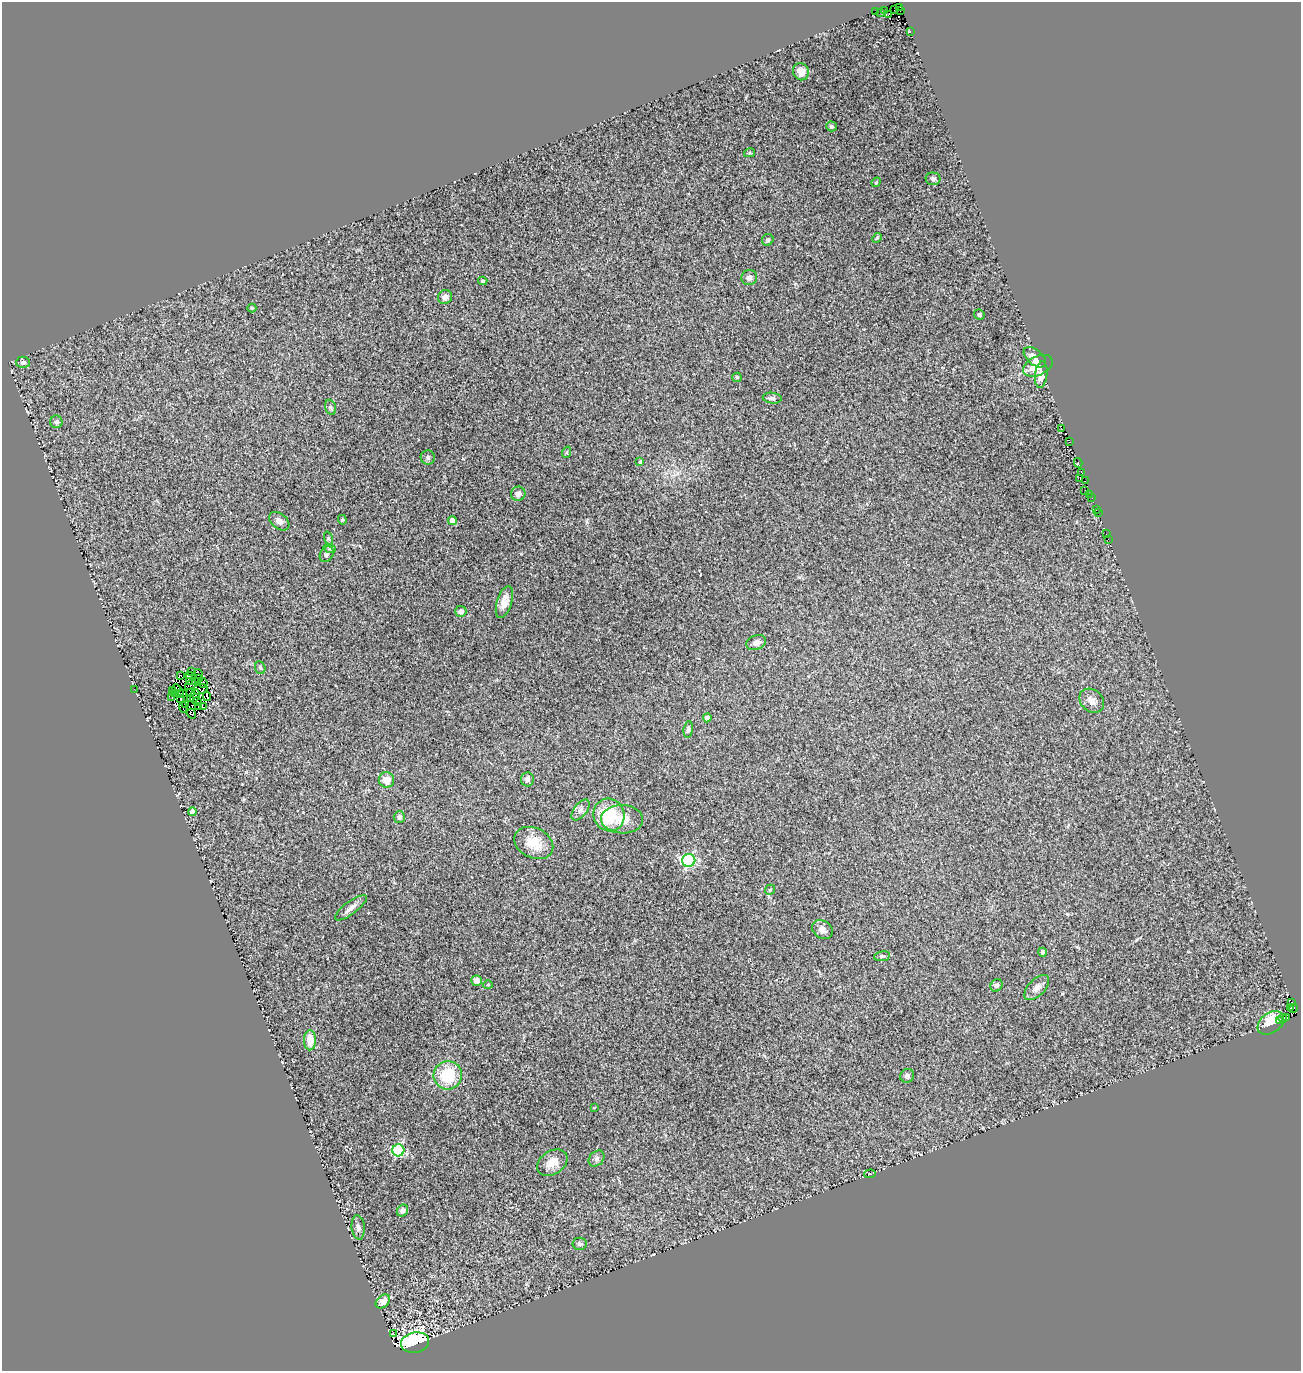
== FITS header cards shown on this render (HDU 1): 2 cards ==
NAXIS1  =                 1299
NAXIS2  =                 1369

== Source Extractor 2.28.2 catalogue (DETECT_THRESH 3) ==
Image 1299 x 1369 px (HDU 1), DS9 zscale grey, 1 PNG px = 1 image px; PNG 1303 x 1373 px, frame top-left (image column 1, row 1369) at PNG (2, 2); each listed source drawn as its Kron ellipse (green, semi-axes under 4 px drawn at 4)
Background 0.0547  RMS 0.014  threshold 0.0417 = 3 sigma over >= 5 px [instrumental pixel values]
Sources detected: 135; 10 with non-positive FLUX_AUTO (blend fragments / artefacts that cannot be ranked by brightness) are neither listed nor drawn; the other 125 listed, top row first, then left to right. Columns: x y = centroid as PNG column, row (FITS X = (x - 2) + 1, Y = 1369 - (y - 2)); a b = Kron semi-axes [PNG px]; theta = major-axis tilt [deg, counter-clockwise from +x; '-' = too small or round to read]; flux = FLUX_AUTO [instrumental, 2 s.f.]
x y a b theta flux
899 7 4 3 - 4.1
894 10 3 2 - 5.4
900 10 3 2 - 11
876 11 3 2 - 2.7
884 11 3 2 - 4.7
880 12 2 2 - 4.9
889 14 4 2 - 6.3
910 31 3 2 - 51
801 72 9 7 -69 7.3
831 126 5 4 - 1.6
749 153 5 4 - 1.2
933 179 7 6 - 2.3
876 182 5 4 - 0.99
877 238 5 3 - 1
768 240 6 5 - 2.1
749 278 8 7 - 4
483 281 4 3 - 1.2
445 297 7 6 - 4.9
252 308 4 4 - 1.1
979 315 5 5 - 1.9
1035 357 13 7 -40 8.5
23 362 7 6 - 2.4
1038 366 16 9 25 16
1041 374 13 6 83 7.9
737 377 5 4 - 2
772 398 9 5 -6 2.5
330 407 8 5 -71 2.1
56 422 6 6 - 2.6
1061 428 3 2 - 3.9
1069 442 3 2 - 1.7
567 452 6 3 71 1.1
428 458 7 7 - 2.2
640 462 3 3 - 1.4
1078 463 5 3 - 28
1082 473 4 2 - 3.4
1080 479 3 2 - 2.7
1085 481 3 2 - 6.2
1085 490 2 2 - 3.8
518 494 7 7 - 4.9
1090 494 3 2 - 7.8
1092 498 3 2 - 6
1096 510 3 2 - 1.2
1098 513 2 2 - 1.9
342 520 5 4 - 1.1
279 521 11 7 -37 4.7
452 521 4 4 - 11
1106 534 2 2 - 2.4
328 538 7 4 -72 1.4
1108 539 2 2 - 2.9
330 549 6 4 -18 1.3
327 554 8 6 58 2.8
504 602 16 7 73 9.6
461 611 5 5 - 4.2
756 643 10 7 20 4.4
260 668 6 5 - 1.6
191 672 3 2 - 1.3
198 674 5 2 - 1.1
181 676 3 2 - 0.15
189 676 3 2 - 3.2
198 678 3 2 - 0.78
189 681 3 2 - 0.86
195 681 3 2 - 0.84
203 683 5 3 - 1.3
191 685 6 2 35 1.8
134 689 2 2 - 6.2
177 689 5 2 - 0.17
200 689 7 5 18 0.44
173 691 3 2 - 1.2
183 693 2 2 - 1.1
191 693 3 2 - 0.45
175 694 2 2 - 0.57
179 694 2 2 - 2.2
195 696 7 3 69 0.93
207 696 5 2 - 7.4
172 697 2 2 - 1.1
190 698 3 2 - 1
181 699 3 2 - 1.8
1092 701 13 10 -43 6.7
197 702 4 2 - 1.9
186 705 4 2 - 2.4
183 707 5 2 - 0.54
198 707 2 2 - 1.3
204 707 3 2 - 0.32
191 714 5 2 - 1
707 718 4 4 - 5.2
688 729 8 4 82 2.2
527 779 7 6 - 3
386 780 8 7 - 10
580 810 12 6 52 3.9
193 812 4 4 - 7.1
609 815 16 15 - 41
399 817 6 5 - 2.8
622 819 21 14 -3 15
534 843 20 15 -26 20
689 861 6 6 - 130
770 890 5 4 - 1.6
351 908 19 6 37 6.3
822 930 11 8 -34 5
1043 952 4 4 - 2.2
882 956 8 5 9 1.7
477 980 5 5 - 6
488 985 5 4 - 1.2
996 985 7 5 55 2.3
1037 988 15 8 46 6
1292 1002 3 2 - 4.1
1290 1008 3 3 - 5.5
1293 1008 4 3 - 3.7
1287 1017 3 2 - 4.2
1283 1019 4 3 - 4.1
1279 1021 3 2 - 13
1271 1023 14 10 35 15
310 1040 10 6 90 13
448 1075 14 14 - 36
907 1076 7 6 - 3.3
594 1108 3 2 - 0.74
398 1150 6 6 - 100
597 1158 9 7 44 3.2
552 1163 16 11 32 11
870 1174 5 3 - 1
402 1211 6 5 - 3.4
358 1227 12 6 -84 3.3
580 1244 7 6 - 2.2
383 1301 8 6 42 7.8
393 1334 4 2 - 0.95
415 1342 14 10 11 240
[10 non-positive-flux detections neither listed nor drawn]